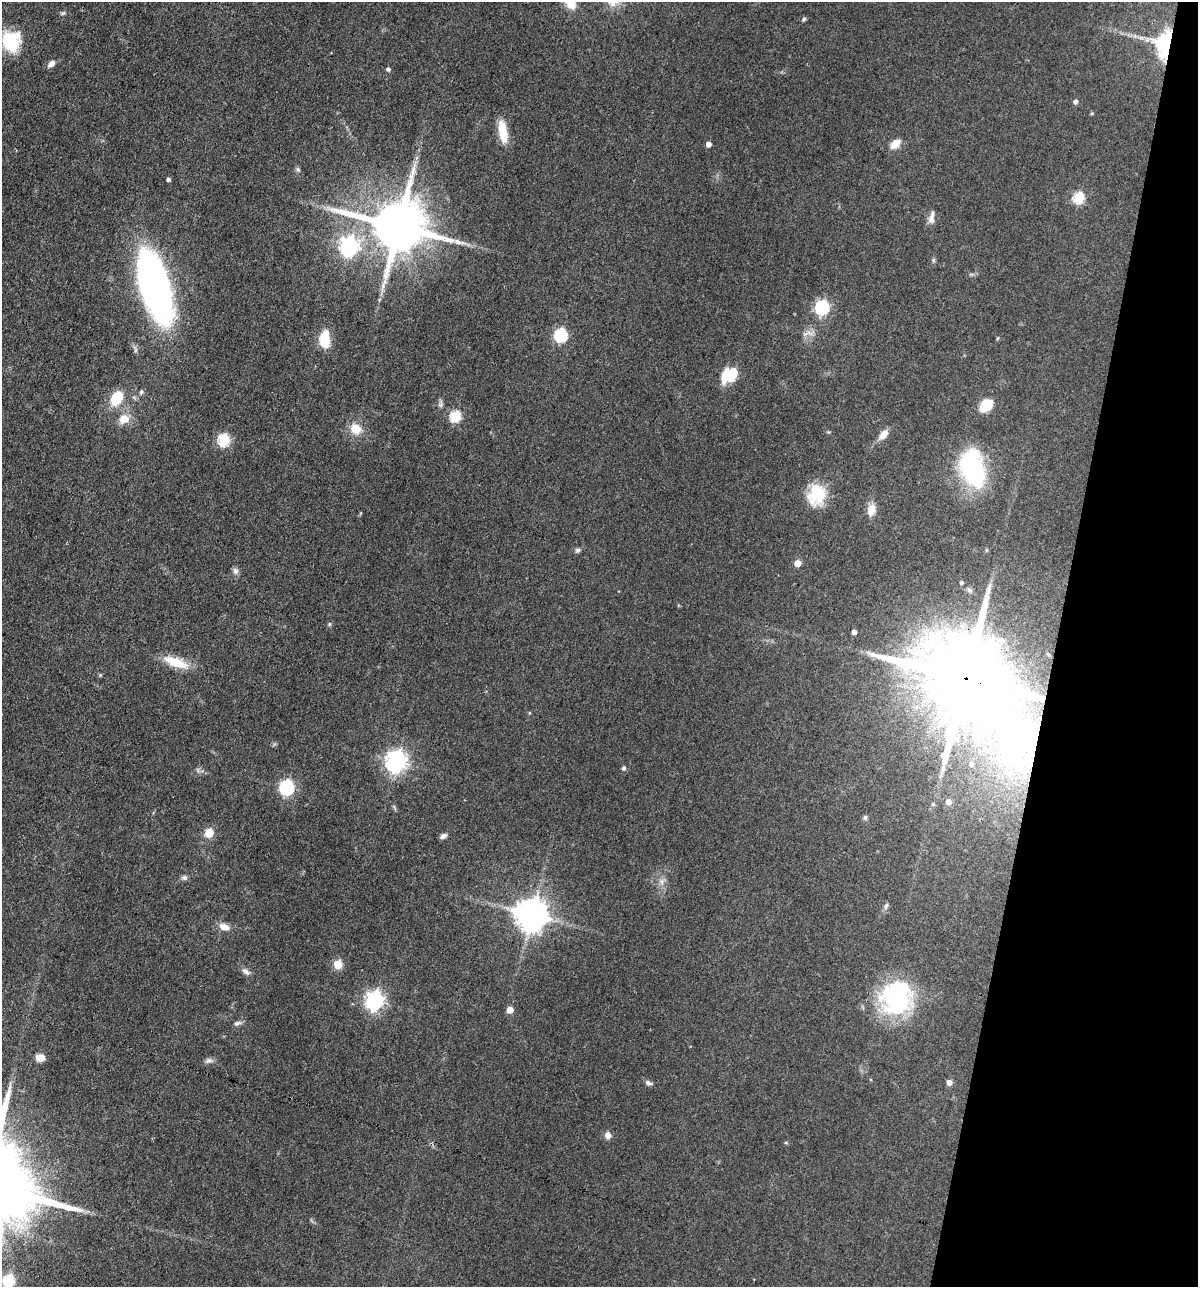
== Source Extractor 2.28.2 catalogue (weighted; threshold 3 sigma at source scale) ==
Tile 8 of 4 x 4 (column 4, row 2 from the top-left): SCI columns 3714-4909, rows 2570-3854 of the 5159 x 5138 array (HDU 1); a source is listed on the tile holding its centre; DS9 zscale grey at full resolution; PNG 1200 x 1289 px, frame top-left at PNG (2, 2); no overlay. Shown black and unused: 12% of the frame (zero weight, under 3 of 4 exposures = <1% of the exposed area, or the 3 px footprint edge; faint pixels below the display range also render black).
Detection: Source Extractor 2.28.2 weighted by HDU 2 'WHT'; one run over the whole footprint, this tile lists its part. Background 0.0814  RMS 0.0065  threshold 0.0291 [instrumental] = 3 sigma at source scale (4.5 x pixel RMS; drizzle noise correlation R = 1.50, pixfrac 1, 0.05/0.05 arcsec/px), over >= 5 px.
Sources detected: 82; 5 inside a brighter object's white glare — not listed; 1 inside a brighter listed object's ellipse — not listed separately; the other 76 listed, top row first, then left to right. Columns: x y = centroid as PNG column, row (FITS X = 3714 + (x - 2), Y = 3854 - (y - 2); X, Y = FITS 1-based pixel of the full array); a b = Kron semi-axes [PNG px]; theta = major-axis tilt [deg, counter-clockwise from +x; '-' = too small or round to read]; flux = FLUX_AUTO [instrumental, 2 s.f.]
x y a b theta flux
63 13 7 5 20 1.1
804 19 6 5 - 1
1169 40 43 27 31 61
11 41 23 21 82 32
51 64 9 6 40 3.7
388 69 5 5 - 1.4
1075 101 6 5 - 1.9
1092 113 5 3 - 0.63
503 132 25 9 -81 16
709 144 5 4 - 3.5
895 144 15 9 39 6.7
298 170 8 5 -74 1.4
168 179 4 4 - 1.6
1079 198 6 6 - 46
931 219 12 9 89 3.7
399 226 16 14 -11 4500
349 246 8 7 - 210
933 260 7 4 -72 0.96
154 285 67 25 -75 280
822 307 7 6 - 120
561 335 6 6 - 87
998 338 5 3 - 0.61
325 339 16 9 90 19
732 374 8 6 58 53
141 392 6 5 - 1.3
117 398 20 14 58 16
440 404 9 6 67 1.8
986 405 13 10 40 18
456 416 6 6 - 46
124 419 15 12 27 8.3
356 429 14 12 -35 10
883 434 13 8 46 6.1
224 440 6 6 - 65
973 468 43 25 -75 76
816 495 25 20 74 22
871 510 15 10 78 7.1
578 550 7 6 - 1.7
797 563 5 5 - 8
235 571 9 7 -72 2.3
962 582 4 4 - 0.99
969 590 8 6 -33 1.9
329 624 6 5 - 0.96
854 632 4 4 - 3.4
1002 640 10 9 - 4
176 662 31 11 -20 17
100 675 5 4 - 0.74
965 678 26 21 -23 14000
1019 742 53 36 -78 91
396 761 8 7 - 390
971 764 5 4 - 0.99
943 767 8 4 90 1.6
624 768 6 5 - 1.4
287 787 7 6 - 140
948 802 6 6 - 3.2
933 804 5 5 - 0.94
865 817 7 5 69 1.1
209 833 5 5 - 24
443 836 9 5 29 2.3
184 878 7 7 - 1.8
661 881 10 7 -68 3.4
886 906 10 5 71 1.7
532 914 10 10 - 1100
224 927 13 8 -15 5.5
338 964 5 5 - 22
246 972 12 6 -33 2.7
898 997 45 37 9 72
374 1000 8 7 - 250
510 1010 5 5 - 6.8
237 1023 11 6 13 2
40 1057 8 7 - 6.5
209 1060 10 7 -1 2.4
949 1082 6 5 - 3.2
648 1083 10 6 -19 2
608 1135 9 8 - 3.3
786 1143 6 3 -19 0.67
9 1280 6 6 - 65
Overlapping masked pixels (flux is a lower limit): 2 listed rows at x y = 1169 40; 965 678
Isophote crosses this tile's border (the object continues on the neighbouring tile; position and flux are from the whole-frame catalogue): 1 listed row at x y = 9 1280